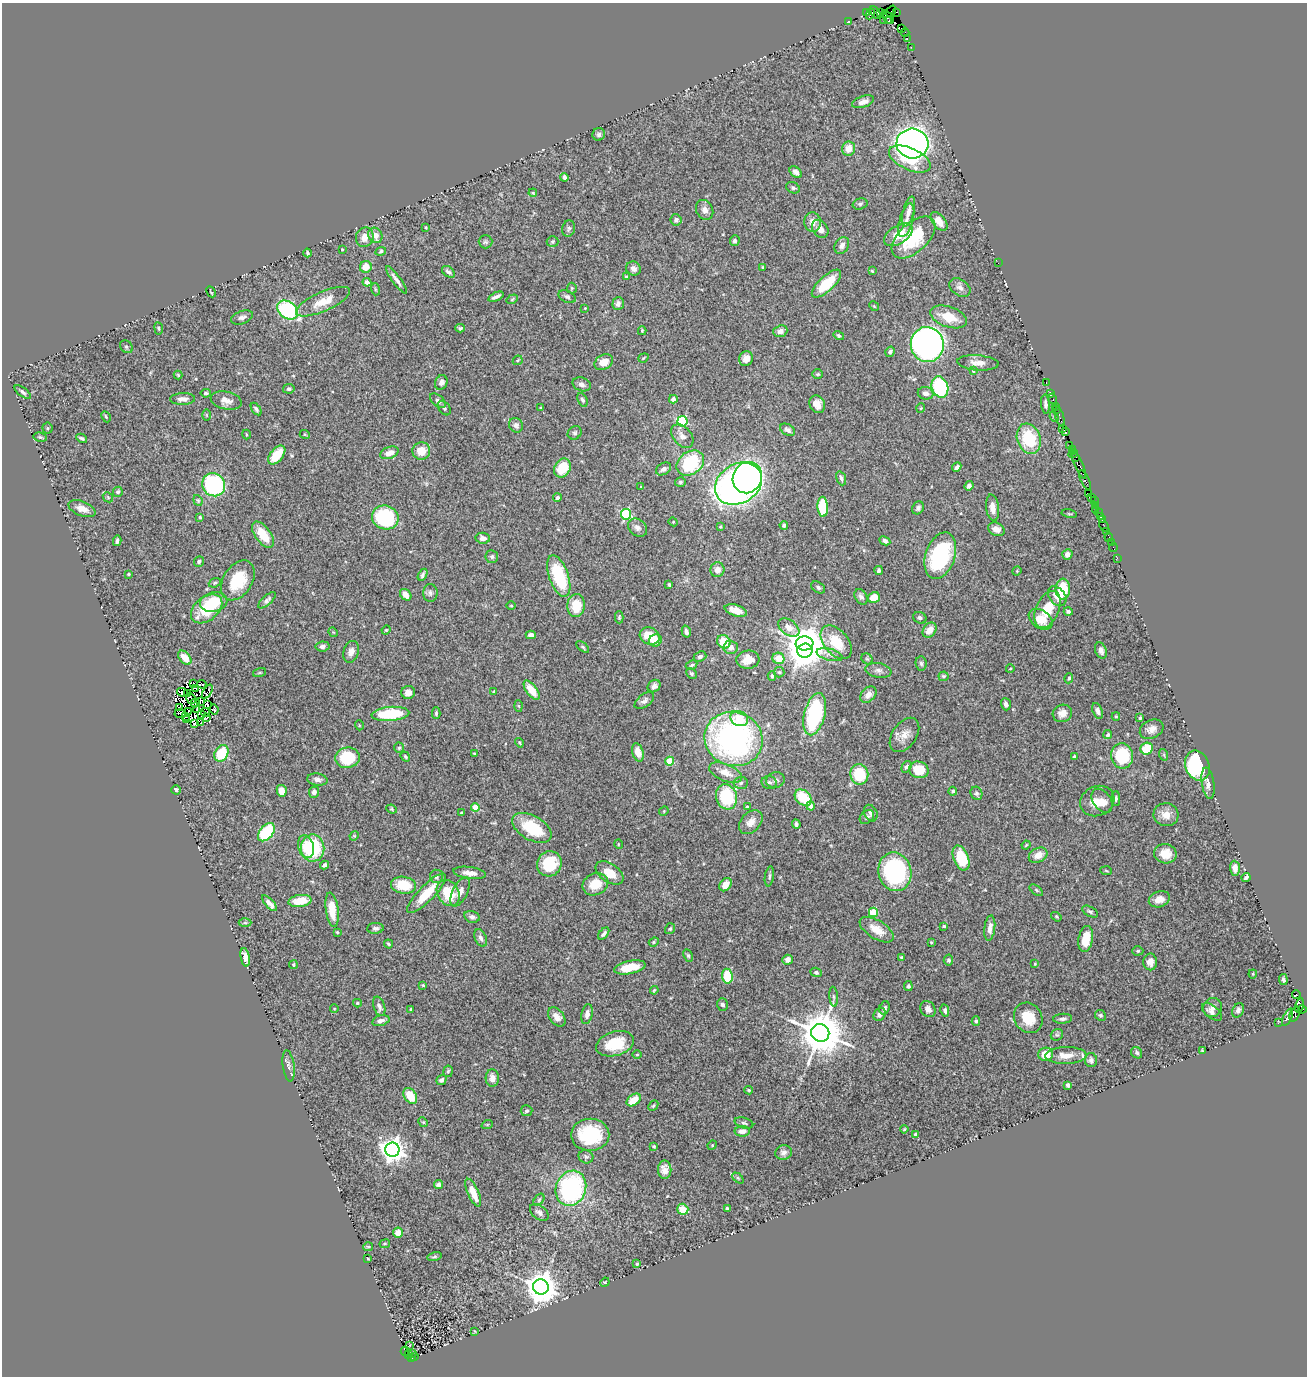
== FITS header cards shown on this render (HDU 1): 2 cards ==
NAXIS1  =                 1305
NAXIS2  =                 1374

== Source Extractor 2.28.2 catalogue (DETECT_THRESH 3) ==
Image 1305 x 1374 px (HDU 1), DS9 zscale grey, 1 PNG px = 1 image px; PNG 1309 x 1378 px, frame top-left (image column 1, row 1374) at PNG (2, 3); each listed source drawn as its Kron ellipse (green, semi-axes under 4 px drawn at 4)
Background 1.46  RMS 0.046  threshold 0.138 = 3 sigma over >= 5 px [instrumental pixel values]
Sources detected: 481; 6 with non-positive FLUX_AUTO (blend fragments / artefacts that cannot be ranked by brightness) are neither listed nor drawn; the other 475 listed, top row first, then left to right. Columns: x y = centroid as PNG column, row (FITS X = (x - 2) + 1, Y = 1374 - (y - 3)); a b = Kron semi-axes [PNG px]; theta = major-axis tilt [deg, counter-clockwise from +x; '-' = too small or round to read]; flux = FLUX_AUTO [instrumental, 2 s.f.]
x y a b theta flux
891 11 6 2 50 32
897 12 3 2 - 49
867 13 3 2 - 47
875 13 7 3 -62 230
880 13 3 2 - 56
870 14 5 3 - 110
888 17 7 4 -53 310
884 20 3 2 - 51
849 21 3 2 - 37
889 21 3 3 - 87
901 28 4 2 - 140
905 32 4 3 - 150
907 38 2 2 - 33
911 47 2 2 - 56
863 102 11 5 18 20
599 134 6 6 - 9.5
912 144 16 15 - 1800
849 149 7 6 - 34
910 159 22 11 -25 130
796 172 7 5 -43 14
564 177 4 3 - 11
793 188 7 5 -27 6.6
533 193 4 3 - 2.7
860 204 7 5 16 5.2
705 210 10 8 -62 16
908 212 15 5 76 21
676 220 5 5 - 9.4
906 220 17 6 74 22
939 221 11 6 -52 31
813 222 10 8 -87 25
426 227 3 2 - 3.3
569 228 8 6 73 7.4
820 229 10 7 -55 21
375 235 8 7 - 29
898 235 16 9 32 55
365 237 10 8 67 28
913 237 26 14 43 180
553 241 6 5 - 5
735 241 5 5 - 9.2
485 242 7 6 - 6.6
842 245 9 6 56 14
342 249 3 2 - 2.8
381 251 5 4 - 5.3
308 253 4 3 - 4.8
998 263 2 2 - 24
366 267 6 6 - 38
762 267 3 3 - 2.7
633 269 7 7 - 14
872 271 3 3 - 2.9
448 272 7 4 -36 8.4
627 277 4 3 - 8.4
396 280 17 3 -53 14
367 282 4 4 - 13
826 284 19 7 43 99
572 288 5 5 - 3.8
960 288 11 8 -34 15
375 289 6 4 -72 4.2
211 292 6 2 -63 3
496 297 8 3 22 10
567 297 9 6 -26 8.5
512 299 6 4 33 4
323 302 29 9 24 65
618 304 6 5 - 15
874 306 5 4 - 3.3
585 308 2 2 - 1.9
288 310 11 8 -35 310
242 317 11 6 19 12
949 317 19 10 -18 70
159 328 6 3 -81 4
460 328 5 3 - 5.1
642 331 4 3 - 3.7
780 331 7 5 19 18
839 336 5 4 - 5.9
927 345 17 16 - 1800
126 347 7 5 -46 6.4
890 352 5 4 - 6.1
643 358 5 3 - 3
746 359 7 7 - 22
518 360 5 4 - 4.7
604 362 10 7 30 36
978 363 21 7 -4 28
973 371 4 4 - 3.7
818 374 5 4 - 4
178 375 4 4 - 3.4
441 382 7 6 - 14
1046 383 3 2 - 110
582 384 9 6 -17 12
940 387 11 8 -71 250
289 389 6 4 12 6.4
23 392 9 4 -38 7.8
206 393 5 3 - 4.5
926 393 8 6 -13 16
1050 394 3 3 - 150
182 399 12 6 1 17
673 399 4 4 - 15
1053 399 5 3 - 170
582 400 7 4 -64 6.7
226 401 15 9 -12 28
438 401 9 5 -41 9.1
817 404 9 7 -62 24
1045 404 9 4 -85 10
1055 406 2 2 - 120
444 408 8 5 -55 7.1
540 408 4 3 - 2.6
921 408 5 3 - 2.4
256 409 7 4 -55 7
1057 410 3 3 - 200
206 415 6 4 -89 2.9
106 417 6 3 -64 3.8
1054 417 5 4 - 4.2
1060 417 10 3 -73 270
682 421 5 5 - 260
516 425 7 6 - 10
47 428 5 5 - 4.1
1063 428 3 3 - 120
788 430 8 5 -31 12
1065 432 3 3 - 130
575 433 7 6 - 7
246 435 5 2 - 2.8
305 435 5 3 - 2.6
682 436 13 9 -50 21
40 437 7 4 -10 4.8
82 438 6 3 -27 6.1
1029 439 15 11 -71 150
1070 446 4 3 - 210
1073 449 3 2 - 95
421 451 9 8 - 43
389 453 9 6 19 26
1073 454 5 2 - 120
277 455 11 6 51 76
1075 457 4 2 - 250
690 463 15 11 35 210
1079 465 15 3 -66 1200
957 467 5 4 - 10
562 468 10 7 58 87
664 469 8 5 32 15
747 478 16 14 62 840
841 478 7 4 -71 8.3
1085 480 10 3 -64 490
680 482 5 5 - 5.9
738 484 25 19 31 2200
214 485 12 11 - 420
969 486 5 4 - 12
641 487 3 2 - 2.5
118 492 5 5 - 6.3
1089 493 2 2 - 24
108 497 6 4 -47 3.6
1092 497 3 2 - 110
557 498 4 4 - 8.6
198 500 5 4 - 4
1094 500 3 2 - 170
1096 505 3 2 - 170
823 507 10 5 -87 150
918 508 7 5 58 8.5
993 508 13 6 -83 25
82 509 14 7 -22 26
1095 509 3 3 - 360
1099 513 4 2 - 320
626 514 5 5 - 300
1069 514 8 3 -13 3.4
1100 516 3 3 - 150
200 517 4 3 - 3.4
385 517 13 11 -19 310
1102 520 2 2 - 130
673 522 4 4 - 3.7
784 525 4 3 - 6.9
1104 526 6 3 -62 230
720 527 4 3 - 3.3
637 528 10 8 -39 14
996 529 8 6 -23 23
1106 531 2 2 - 32
263 535 15 7 -54 71
1109 537 4 3 - 190
483 538 7 5 -7 16
117 541 5 3 - 7.4
885 541 6 4 -26 8.5
1111 542 2 2 - 33
1113 547 4 2 - 90
1067 554 5 5 - 15
940 556 24 15 72 300
492 557 6 6 - 7.3
1117 558 2 2 - 34
199 561 5 4 - 7.7
717 570 7 7 - 22
879 570 4 3 - 7.2
1017 571 4 4 - 3.6
129 574 3 3 - 2.8
423 575 6 3 62 7.4
559 576 22 9 -71 190
238 580 22 14 57 130
215 583 6 4 22 5.2
669 584 4 3 - 4.3
818 587 7 5 -34 7.2
1063 589 10 7 87 88
430 593 9 7 -88 9.5
406 595 6 5 - 25
1057 596 11 8 -51 29
861 597 8 5 -59 11
874 597 6 5 - 45
267 600 11 4 42 9.5
214 602 14 9 13 110
576 605 11 8 87 75
511 606 4 3 - 2.9
207 609 18 12 39 120
1047 609 19 11 66 69
736 610 11 5 -18 33
1068 612 4 4 - 7.4
619 617 6 4 89 4.8
920 618 7 5 -28 6.7
1041 619 13 9 -36 46
789 628 12 7 -36 29
386 630 4 3 - 2.8
930 630 8 6 52 30
333 632 5 4 - 3.6
686 632 6 4 -74 11
531 635 5 4 - 15
650 636 10 8 -27 68
655 640 6 6 - 37
724 642 7 6 - 69
836 642 19 12 -50 90
804 643 9 7 -2 6500
322 646 7 5 8 10
583 647 7 4 -39 5
731 647 7 7 - 16
805 650 7 7 - 4700
1101 650 8 5 -69 13
351 652 11 7 71 21
830 655 13 6 -15 14
700 657 6 5 - 9.8
185 658 8 5 -49 37
778 658 6 5 - 53
867 659 6 5 - 4.8
748 660 11 9 5 38
921 663 7 5 -85 7.1
692 665 6 4 27 5.3
1010 669 4 3 - 2.6
878 670 13 7 -10 15
779 672 5 5 - 4.9
260 673 6 3 19 3
692 674 6 4 -44 5.9
772 676 5 4 - 6.2
943 676 5 5 - 5.8
1069 678 5 3 - 4.7
193 683 2 2 - 1.6
202 684 4 3 - 13
654 686 7 5 40 12
196 688 3 2 - 3.3
532 690 11 5 -53 53
494 691 4 2 - 2.8
182 692 5 3 - 9.6
207 692 8 4 58 4.1
408 693 7 6 - 21
187 694 3 2 - 2.6
868 695 9 6 47 22
191 699 6 2 -54 9
644 701 11 6 37 12
201 702 4 3 - 2.2
195 703 4 2 - 0.2
1006 704 6 5 - 14
207 705 4 3 - 5.3
519 706 5 4 - 3.9
179 708 4 2 - 4.9
197 709 3 2 - 4.9
214 709 5 4 - 1.9
1098 711 8 5 -69 11
188 712 3 2 - 1.4
205 712 5 2 - 4.4
436 713 6 4 -89 5.1
1062 713 10 8 22 24
180 714 5 2 - 5.7
201 714 3 2 - 0.8
390 714 19 7 5 170
815 714 21 10 75 350
1116 716 4 4 - 2.9
186 717 2 2 - 3.9
207 718 3 2 - 2.7
1140 718 4 3 - 3.6
187 719 3 2 - 2
739 719 9 7 -24 64
201 723 3 3 - 29
194 724 3 2 - 2.9
359 725 5 3 - 2.5
1152 729 12 9 28 23
904 735 19 12 55 34
1108 735 5 4 - 6.2
734 739 29 27 -22 900
519 743 5 4 - 4.2
399 748 5 4 - 4.9
1147 749 6 6 - 83
638 752 9 5 -74 35
221 753 9 6 60 110
474 753 3 3 - 2.6
1164 755 6 3 -72 3
1122 756 12 11 - 200
405 757 5 3 - 4.5
1075 757 4 3 - 7.2
347 758 12 10 5 130
670 761 4 4 - 99
1197 765 15 12 -67 390
906 767 6 4 54 8.9
919 770 10 8 -13 88
726 773 17 8 -23 35
859 774 10 9 - 120
317 780 10 6 -8 14
775 780 9 8 - 12
769 782 7 6 - 7.5
741 783 7 6 - 7.4
1208 783 16 6 -81 21
176 790 5 4 - 7.7
282 791 6 5 - 45
953 791 4 4 - 5.8
314 792 6 5 - 14
976 793 7 5 -64 7.5
726 797 12 10 -72 180
803 798 9 7 -41 110
1116 799 7 4 89 6.1
1097 801 17 14 25 48
1102 801 13 9 -55 27
811 806 4 4 - 23
747 807 3 3 - 3.1
475 808 4 4 - 71
392 809 5 4 - 3.6
664 811 5 4 - 3.2
462 813 3 3 - 6.4
871 813 8 6 -65 12
1166 815 12 11 - 31
867 817 8 6 44 8.7
751 822 14 9 46 26
796 824 5 3 - 7.2
532 828 21 12 -30 140
266 832 10 6 49 200
354 836 5 4 - 2.9
618 844 5 3 - 2.5
1026 845 5 3 - 3.1
306 847 11 7 -74 47
313 848 13 11 89 200
1165 854 11 9 -11 48
1038 855 10 7 25 32
961 858 13 7 -69 120
549 864 13 12 - 120
324 865 5 3 - 9.1
1235 868 7 5 -86 21
1106 871 6 4 -4 3.2
895 872 19 16 -76 390
470 873 16 6 -8 25
610 873 15 9 -35 46
436 876 7 6 - 9.7
769 876 10 4 81 6.9
1246 877 4 3 - 8
595 884 13 10 24 63
404 885 13 8 -9 85
726 885 7 5 53 23
1036 890 8 4 -37 4.6
460 892 16 7 63 26
427 893 26 8 46 90
448 893 14 10 -57 110
1159 899 11 7 19 28
300 901 11 6 8 61
269 903 10 4 -48 20
332 910 17 6 -82 62
873 912 5 4 - 110
1090 912 8 4 -29 7.1
472 917 8 5 -15 11
1056 917 5 4 - 4
245 923 6 4 0 4.2
944 926 3 3 - 3.7
375 928 8 5 3 9.4
990 928 13 5 83 20
670 929 5 5 - 5.1
877 930 19 9 -31 50
337 932 3 3 - 3.3
604 934 7 4 50 9
481 938 9 5 -67 10
1086 939 13 7 79 63
654 942 5 4 - 4.3
931 942 3 3 - 3.4
388 944 4 3 - 4
1138 951 5 4 - 4.5
688 955 6 4 -63 4.7
245 957 9 4 -78 20
902 957 4 3 - 4.6
788 960 5 5 - 19
948 960 5 5 - 7
1150 962 8 7 - 22
1035 964 4 3 - 3.1
293 965 4 3 - 3.7
630 967 16 6 11 61
816 972 5 4 - 6.8
1253 974 4 4 - 3.1
727 976 7 5 -84 110
1283 979 5 4 - 7.5
423 985 4 3 - 4
908 986 5 4 - 4.9
654 990 4 3 - 3.4
1296 994 4 3 - 770
834 997 10 4 -85 7
357 1003 4 3 - 5.1
722 1004 6 5 - 9
1299 1005 7 4 78 160
379 1006 10 5 -72 15
1213 1007 10 9 - 16
884 1008 7 5 66 9.8
334 1009 4 3 - 2.2
410 1009 3 2 - 2.5
928 1009 8 7 - 19
1302 1009 4 3 - 140
945 1010 6 4 -79 7.8
1238 1010 7 5 68 10
1212 1012 11 6 -39 15
587 1014 10 5 79 16
879 1014 7 5 55 15
1295 1014 8 4 67 460
1100 1015 6 5 - 5.7
557 1017 11 7 -51 24
1288 1017 9 4 66 280
1028 1018 16 13 -57 67
1063 1019 9 5 4 9.6
381 1021 9 5 15 13
976 1021 4 4 - 5.7
1278 1023 3 2 - 25
820 1033 9 9 - 14000
1057 1035 6 5 - 5.7
615 1044 19 12 15 99
1202 1051 3 2 - 2.9
1137 1053 6 5 - 6
1045 1054 7 6 - 48
637 1055 4 3 - 2.8
1066 1055 21 8 1 38
1091 1060 7 6 - 10
289 1066 16 6 -83 13
448 1071 6 5 - 4.8
492 1078 8 6 -86 24
441 1080 5 4 - 9.9
1068 1085 4 3 - 9.7
749 1090 4 3 - 3.6
410 1096 8 6 -55 69
634 1100 8 5 38 52
653 1105 6 4 48 4.6
527 1111 6 5 - 6.7
423 1122 5 4 - 3.7
744 1123 9 5 -16 6.4
487 1125 6 3 19 3
904 1129 4 3 - 3.4
742 1131 8 5 0 20
915 1134 4 4 - 6
590 1135 19 16 0 180
712 1145 5 4 - 3.4
654 1146 4 3 - 4
392 1150 7 7 - 2800
784 1153 8 7 - 14
586 1157 7 6 - 6.6
665 1170 9 6 89 21
738 1178 6 4 -44 4.6
438 1185 4 4 - 9.5
571 1188 18 15 70 480
473 1193 15 5 -66 45
539 1200 7 4 54 5
683 1209 6 5 - 46
727 1209 4 3 - 7.1
539 1212 11 6 -38 12
398 1232 5 5 - 27
385 1244 5 3 - 3.2
368 1247 5 4 - 3.5
435 1256 7 4 14 5
368 1259 3 2 - 3.7
637 1264 3 3 - 3.6
605 1282 5 4 - 3
541 1287 8 7 - 5900
475 1331 4 2 - 2.5
410 1345 3 2 - 1.7
405 1351 4 3 - 170
412 1354 4 2 - 340
408 1355 4 3 - 130
415 1356 3 2 - 270
411 1358 3 3 - 170
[6 non-positive-flux detections neither listed nor drawn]